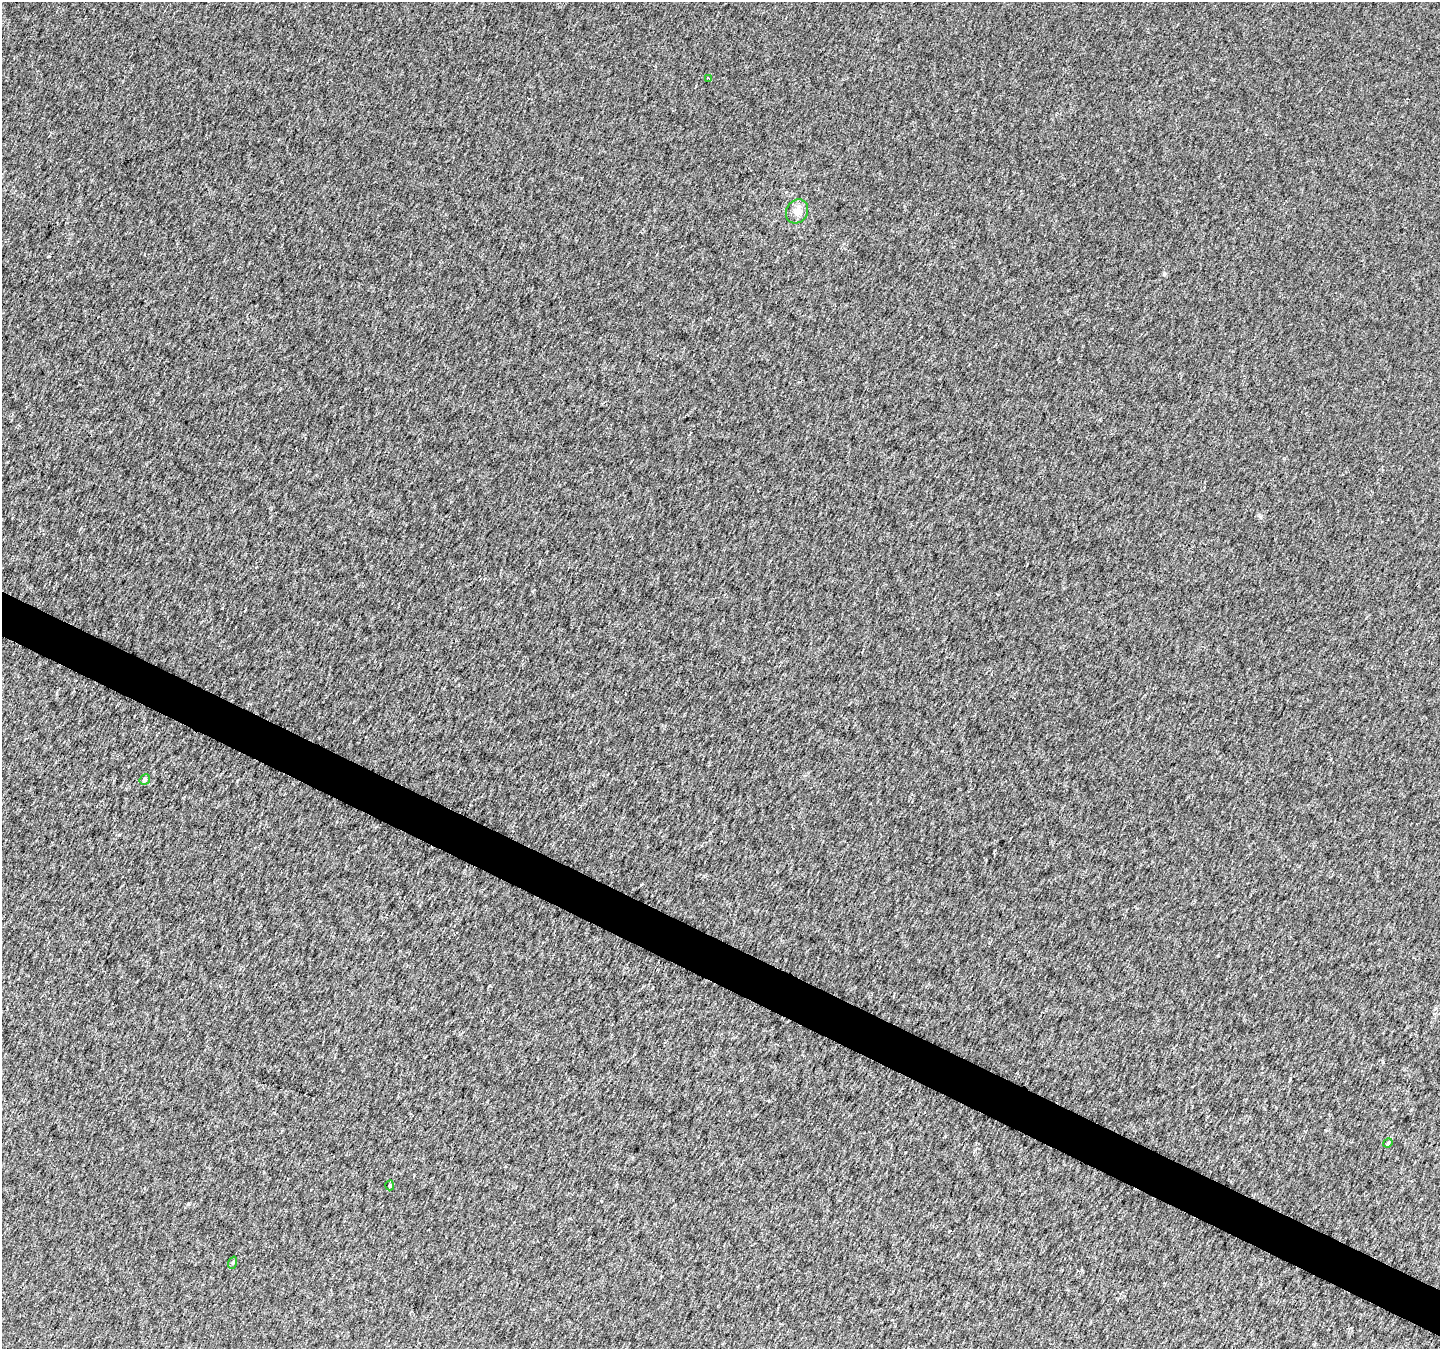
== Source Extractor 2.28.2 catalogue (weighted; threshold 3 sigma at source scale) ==
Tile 6 of 4 x 4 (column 2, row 2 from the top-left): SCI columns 1445-2882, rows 2899-4245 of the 5769 x 5870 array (HDU 1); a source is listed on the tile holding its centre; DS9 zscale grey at full resolution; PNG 1442 x 1351 px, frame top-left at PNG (2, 2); each listed source drawn as its Kron ellipse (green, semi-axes under 4 px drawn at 4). Shown black and unused: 3% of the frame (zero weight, under 2 of 3 exposures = <1% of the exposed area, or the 3 px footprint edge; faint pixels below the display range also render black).
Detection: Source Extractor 2.28.2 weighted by HDU 2 'WHT'; one run over the whole footprint, this tile lists its part. Background 0.00886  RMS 0.01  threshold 0.0459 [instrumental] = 3 sigma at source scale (4.5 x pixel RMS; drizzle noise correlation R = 1.50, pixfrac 1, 0.0396/0.0396 arcsec/px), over >= 5 px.
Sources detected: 6; all 6 listed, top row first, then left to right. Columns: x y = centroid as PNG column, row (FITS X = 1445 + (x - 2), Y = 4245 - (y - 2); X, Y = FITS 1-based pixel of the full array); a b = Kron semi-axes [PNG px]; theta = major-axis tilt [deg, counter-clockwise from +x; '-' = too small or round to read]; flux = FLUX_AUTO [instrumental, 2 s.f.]
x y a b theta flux
708 78 4 2 - 0.98
797 211 13 10 55 8.4
145 780 6 4 49 2.8
1388 1143 5 4 - 1.2
390 1185 5 4 - 1.4
233 1263 6 4 71 1.3